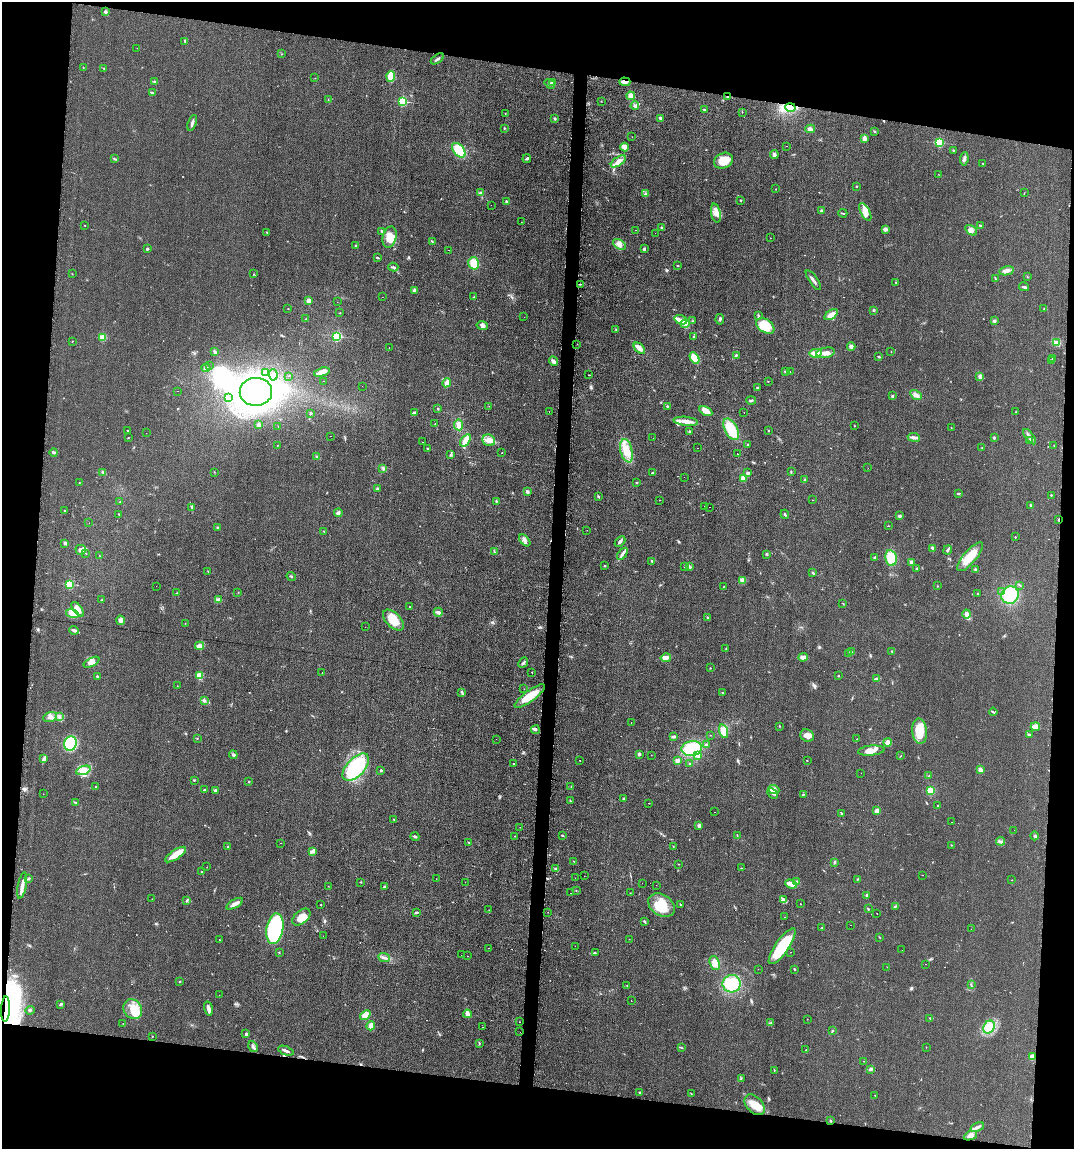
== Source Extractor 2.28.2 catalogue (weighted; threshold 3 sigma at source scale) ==
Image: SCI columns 118-4403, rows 1-4587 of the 4643 x 4587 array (HDU 1 of 3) = the unmasked area's bounding box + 8 px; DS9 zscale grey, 4 x 4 block average (1 PNG px = mean of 4 x 4 image px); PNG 1076 x 1151 px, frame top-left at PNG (2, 2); each listed source drawn as its Kron ellipse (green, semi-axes under 4 px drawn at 4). Shown black and unused: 17% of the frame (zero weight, under 2 of 3 exposures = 2% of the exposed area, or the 3 px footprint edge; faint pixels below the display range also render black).
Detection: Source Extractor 2.28.2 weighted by HDU 2 'WHT'. Background 0.0621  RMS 0.0099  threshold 0.0448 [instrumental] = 3 sigma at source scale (4.5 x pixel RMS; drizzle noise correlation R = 1.50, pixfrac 1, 0.05/0.05 arcsec/px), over >= 5 px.
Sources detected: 561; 1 too faint to see at this stretch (4 x 4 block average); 10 inside a brighter object's white glare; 41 cosmic-ray / hot-pixel residue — neither listed nor drawn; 7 coinciding with a brighter row at this scale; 17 inside a brighter listed object's ellipse — not listed separately; the other 485 listed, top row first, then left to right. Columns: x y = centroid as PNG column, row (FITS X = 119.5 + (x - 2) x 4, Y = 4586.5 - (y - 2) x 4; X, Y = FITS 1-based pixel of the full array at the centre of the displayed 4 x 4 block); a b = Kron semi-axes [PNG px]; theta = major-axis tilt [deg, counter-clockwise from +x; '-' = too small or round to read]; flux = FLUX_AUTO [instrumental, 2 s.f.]
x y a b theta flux
105 12 2 2 - 14
185 41 3 2 - 5.1
137 48 2 2 - 1.5
282 54 2 2 - 2
437 59 7 2 35 15
83 67 2 2 - 2.2
104 68 2 2 - 2.4
391 76 5 3 - 100
315 78 2 2 - 1.6
154 82 3 2 - 5.4
625 82 5 3 - 23
552 83 2 2 - 25
550 84 5 2 - 12
152 93 4 2 - 5.2
631 96 4 4 - 30
728 96 2 2 - 7.9
328 100 2 2 - 1.5
402 101 2 2 - 620
601 101 2 2 - 1.5
635 106 4 2 - 8.1
790 107 5 3 - 24
704 109 2 2 - 4
742 112 2 2 - 1.2
505 113 2 2 - 1.9
555 118 3 2 - 6
660 118 3 3 - 12
192 123 8 2 71 13
504 128 2 2 - 4.1
810 129 5 3 - 17
874 131 3 3 - 5.4
632 137 2 2 - 1.1
864 138 4 3 - 30
939 143 2 2 - 550
786 146 2 2 - 13
625 147 4 3 - 54
459 150 8 5 -50 140
953 150 2 2 - 3.2
774 155 4 3 - 15
114 159 4 2 - 5.2
527 159 4 2 - 7.5
964 159 7 2 84 13
618 161 8 4 35 36
723 161 10 7 24 100
983 163 2 2 - 2.3
939 174 2 2 - 1.1
856 186 2 2 - 3.9
776 189 2 2 - 1.7
481 193 3 2 - 6.2
1024 193 2 2 - 2.1
645 194 2 2 - 3.3
741 200 2 2 - 6.4
506 201 3 2 - 6.6
491 205 2 2 - 4.2
821 211 3 2 - 7.3
865 212 10 4 -63 46
716 213 9 5 -78 36
843 213 4 2 - 5.4
522 222 2 2 - 0.97
85 225 2 2 - 2
980 225 3 2 - 2.8
662 228 3 2 - 6.6
885 229 3 3 - 27
636 230 2 2 - 5.2
971 230 6 4 -35 23
381 231 2 2 - 6.8
267 232 2 2 - 2
655 233 2 2 - 3.7
390 237 11 6 76 81
770 238 2 2 - 1.3
432 241 3 2 - 2.5
619 244 7 4 -35 27
356 245 3 2 - 4.7
147 249 2 2 - 22
644 249 4 2 - 7
449 250 2 2 - 1.4
378 258 3 2 - 5.6
474 263 6 5 - 110
678 266 4 2 - 2.5
393 267 5 2 - 11
1006 271 7 4 13 23
72 274 2 2 - 1.8
254 274 2 2 - 1.8
1027 277 2 2 - 1.9
995 278 3 2 - 4.3
813 280 12 2 -54 19
896 282 2 2 - 3.8
580 284 3 2 - 3.8
1024 287 5 2 - 10
414 291 4 3 - 18
382 297 2 2 - 1.4
474 297 2 2 - 9.2
309 300 2 2 - 110
337 302 2 2 - 1.6
288 309 2 2 - 4.2
1044 309 3 2 - 3.2
874 310 2 2 - 6.6
340 313 2 2 - 2.7
831 315 7 3 34 55
758 316 4 2 - 6.9
524 317 2 2 - 3.1
305 319 2 2 - 1.6
720 319 5 2 - 10
681 320 6 4 -20 30
693 321 2 2 - 3.6
994 321 3 3 - 7.9
685 324 4 3 - 17
482 326 6 3 -12 15
765 326 10 6 -33 160
616 330 3 2 - 3.6
337 336 2 2 - 610
694 336 2 2 - 3
103 337 2 2 - 250
72 341 2 2 - 2.6
1057 343 4 4 - 18
577 344 2 2 - 1.3
851 346 4 4 - 16
389 347 2 2 - 1.3
639 348 7 3 -43 44
215 352 4 3 - 8.2
891 352 2 2 - 3.2
816 353 6 3 11 52
825 353 9 5 11 35
736 355 2 2 - 5
879 357 3 2 - 4.6
695 358 6 4 -62 99
1053 359 3 2 - 4.1
1051 360 2 2 - 2.3
553 361 5 3 - 18
210 366 2 2 - 2
206 368 4 2 - 13
322 372 8 4 16 44
785 372 4 2 - 4.2
790 372 2 2 - 2.7
265 373 2 2 - 5.7
273 375 6 2 -85 7.4
588 375 2 2 - 2.7
288 376 2 2 - 7.3
980 377 3 3 - 20
323 381 2 2 - 1.5
768 381 2 2 - 1.9
447 383 5 2 - 40
362 386 2 2 - 2.1
757 388 2 2 - 25
178 391 2 2 - 1.3
256 392 16 14 1 2000
916 395 6 4 -32 19
892 396 2 2 - 21
228 398 2 2 - 2.5
751 400 5 2 - 6.8
489 406 2 2 - 1.4
667 406 2 2 - 3.6
438 409 2 2 - 3.7
706 411 7 4 -29 41
549 412 2 2 - 4
744 412 2 2 - 2
1015 412 3 2 - 2.7
310 413 2 2 - 6.6
414 413 3 3 - 8.3
686 421 12 4 -6 45
435 424 2 2 - 3.4
258 425 2 2 - 67
458 425 5 4 - 30
855 426 2 2 - 2.2
278 427 2 2 - 1.5
951 428 2 2 - 1.8
731 429 12 6 -63 180
768 430 2 2 - 4
127 431 2 2 - 16
689 432 3 2 - 6.8
146 433 2 2 - 3.9
331 436 2 2 - 1
914 437 6 2 -7 28
1030 437 9 3 -54 20
128 438 2 2 - 2.3
653 438 2 2 - 1.2
994 438 2 2 - 7.9
465 440 7 4 54 68
489 440 6 5 - 46
1030 441 3 2 - 6.5
422 442 2 2 - 2.4
277 445 2 2 - 2.9
748 445 2 2 - 6.9
1054 445 2 2 - 1.3
982 447 2 2 - 2.5
427 448 2 2 - 8.5
697 448 2 2 - 1.5
626 451 12 6 -76 75
54 452 4 2 - 8.2
502 453 2 2 - 3
450 454 2 2 - 5.1
737 454 2 2 - 4.3
317 457 3 2 - 8.8
383 468 2 2 - 2.8
868 468 2 2 - 1.2
791 471 3 2 - 3.5
214 472 2 2 - 2.1
103 473 3 2 - 5
652 473 2 2 - 29
748 473 2 2 - 15
684 477 2 2 - 1.8
743 478 4 3 - 27
805 480 2 2 - 3.5
636 482 3 2 - 5.1
79 483 2 2 - 2.1
377 489 4 2 - 7.6
527 492 3 3 - 14
958 493 3 2 - 4.5
1051 495 2 2 - 4.7
598 496 2 2 - 5
660 500 2 2 - 2.5
813 500 2 2 - 1.5
496 501 2 2 - 4.3
120 502 2 2 - 3.8
1031 505 3 2 - 4.9
704 506 2 2 - 1.2
709 507 2 2 - 1.8
192 508 2 2 - 2
65 511 2 2 - 2.6
338 513 4 3 - 13
119 514 2 2 - 3.4
785 514 4 2 - 6.5
900 516 3 2 - 13
1059 520 2 2 - 38
89 523 2 2 - 1.1
888 526 2 2 - 2
217 528 4 2 - 4.7
587 530 2 2 - 0.85
324 531 2 2 - 3.3
1015 537 2 2 - 6.5
525 540 7 3 -48 21
620 542 6 3 46 12
65 543 3 2 - 6.4
932 548 3 2 - 9.9
81 550 5 5 - 22
948 550 4 2 - 8.1
494 552 2 2 - 3.7
86 553 2 2 - 2
622 554 7 2 52 17
767 554 3 2 - 5
100 556 2 2 - 3.3
970 557 18 6 50 130
875 558 3 2 - 9.8
891 558 8 5 -80 120
652 561 3 2 - 5.3
912 562 3 2 - 25
604 566 2 2 - 3.7
684 566 2 2 - 9.5
690 567 4 2 - 8.6
917 569 3 2 - 6.6
975 569 3 2 - 6.2
208 571 2 2 - 1.7
813 573 2 2 - 4.8
291 576 5 2 - 6
742 580 3 2 - 5.2
69 584 2 2 - 430
1020 585 3 2 - 3.6
156 586 2 2 - 1.1
724 586 2 2 - 2.1
937 586 2 2 - 2.6
1001 591 2 2 - 3.8
238 592 2 2 - 2
177 593 3 2 - 3.9
978 593 2 2 - 12
1010 595 9 8 - 230
101 600 2 2 - 2.1
218 600 3 2 - 9.4
843 603 2 2 - 2.1
409 607 2 2 - 3.1
78 609 8 4 -52 38
438 612 5 4 - 14
72 613 6 4 -15 33
967 614 4 3 - 29
708 618 3 2 - 4.6
121 620 5 3 - 16
393 620 13 7 -45 110
185 623 2 2 - 1.2
365 627 2 2 - 2.7
74 630 5 3 - 15
199 646 4 3 - 36
726 649 2 2 - 2.8
892 651 2 2 - 3.4
851 652 2 2 - 3.3
848 654 2 2 - 4.7
803 657 4 3 - 34
666 658 5 3 - 24
91 662 8 4 28 31
523 663 6 2 48 11
710 668 2 2 - 3
532 672 2 2 - 2.2
322 673 2 2 - 2
97 676 2 2 - 6.8
199 676 2 2 - 290
838 676 2 2 - 4.3
876 678 4 2 - 8.4
177 686 2 2 - 1.8
524 689 2 2 - 2.6
462 692 4 2 - 7.8
723 693 3 2 - 4.8
530 696 18 5 36 120
204 701 2 2 - 4.3
993 712 4 2 - 6.2
50 717 7 4 19 25
59 717 3 2 - 4.1
631 722 2 2 - 1.5
780 726 3 2 - 3.1
1035 726 5 3 - 44
535 730 4 2 - 9
724 731 7 4 -73 77
920 731 13 7 -86 120
1029 734 3 2 - 5.2
710 735 2 2 - 1.8
807 736 7 6 - 37
674 737 4 2 - 16
197 738 2 2 - 2.3
496 739 2 2 - 0.8
857 739 2 2 - 1.3
887 742 4 4 - 37
70 743 7 6 - 340
706 744 2 2 - 8.9
692 748 10 7 8 210
871 751 13 5 5 58
639 754 2 2 - 46
233 755 4 3 - 11
651 755 2 2 - 1.4
698 755 4 3 - 27
900 756 2 2 - 2.4
44 759 4 3 - 11
580 760 2 2 - 3.8
677 761 4 3 - 16
807 761 2 2 - 2.5
689 763 2 2 - 3.5
513 764 2 2 - 5.2
356 767 17 9 47 470
83 770 7 4 20 36
381 770 2 2 - 6.6
980 770 4 3 - 28
861 773 2 2 - 1.2
929 776 3 2 - 3.5
194 780 2 2 - 4.2
249 782 2 2 - 4.5
96 787 2 2 - 3.9
571 787 2 2 - 1.5
774 789 6 4 -20 25
204 790 2 2 - 6.2
215 791 2 2 - 75
931 791 4 4 - 76
773 793 6 3 -45 17
43 794 2 2 - 1.3
803 794 3 2 - 5.6
624 798 2 2 - 4.8
570 801 3 2 - 5.2
75 802 3 2 - 4.1
649 803 2 2 - 10
937 805 2 2 - 11
877 810 4 3 - 19
715 812 2 2 - 1.3
842 814 3 2 - 3.8
394 819 2 2 - 3.2
952 822 2 2 - 1.2
699 826 3 3 - 12
520 827 2 2 - 1
1014 830 2 2 - 2.9
562 835 3 2 - 5.2
737 835 2 2 - 3.3
515 836 3 2 - 2.4
1035 836 4 2 - 7.7
415 837 4 2 - 8.1
1001 841 4 2 - 10
468 842 2 2 - 3.4
281 843 2 2 - 3.2
951 845 2 2 - 2.9
228 846 2 2 - 14
673 846 2 2 - 1.8
313 851 3 2 - 7.8
176 854 12 4 34 72
574 861 2 2 - 2.7
835 862 4 2 - 4.3
679 864 2 2 - 1.6
207 867 2 2 - 1.5
741 868 2 2 - 2.3
556 869 3 2 - 14
202 872 2 2 - 6.3
923 875 2 2 - 14
584 876 2 2 - 1
29 878 3 2 - 3.8
575 878 2 2 - 4.9
436 879 2 2 - 2.6
858 879 2 2 - 3.2
1012 880 2 2 - 1.9
361 882 2 2 - 2.1
465 882 2 2 - 1.6
797 882 4 3 - 8.6
642 883 2 2 - 6.8
791 884 6 3 -21 58
22 885 13 3 79 41
656 885 2 2 - 1.2
328 886 2 2 - 1.4
384 887 3 2 - 7.1
576 890 2 2 - 2.2
571 893 2 2 - 1.5
630 893 2 2 - 1.5
867 895 3 2 - 5.2
152 899 2 2 - 1.4
783 899 4 2 - 12
187 900 3 2 - 4.4
235 904 9 3 30 28
800 904 2 2 - 1.8
321 905 2 2 - 2
661 905 14 10 -33 170
680 905 2 2 - 4.6
895 906 3 2 - 4.6
868 909 3 2 - 5.5
489 910 2 2 - 1.3
416 912 3 2 - 9.1
548 912 2 2 - 1
877 913 2 2 - 4.2
301 917 10 6 39 62
785 917 2 2 - 2.3
644 921 4 2 - 6.5
851 925 2 2 - 0.98
822 927 2 2 - 2.3
275 929 15 8 80 710
971 929 2 2 - 13
323 936 2 2 - 9.4
879 937 3 2 - 3
629 939 2 2 - 1.2
219 940 2 2 - 2.7
575 946 2 2 - 0.92
782 946 21 6 55 280
488 948 2 2 - 1.5
902 950 2 2 - 3.1
791 952 2 2 - 1.1
279 953 2 2 - 2.3
595 953 2 2 - 3.1
461 955 2 2 - 1.8
467 956 2 2 - 3.6
384 957 6 2 -24 11
715 963 7 4 -69 65
926 964 2 2 - 9.4
887 967 2 2 - 1.1
758 969 2 2 - 1.7
794 969 3 2 - 3.5
180 981 2 2 - 13
732 984 9 8 - 200
627 985 2 2 - 1.7
971 985 3 2 - 4.7
219 995 2 2 - 2.8
631 1001 2 2 - 2.5
61 1004 3 2 - 7.5
5 1009 13 3 87 220
133 1009 10 9 - 140
208 1009 7 3 -77 27
30 1010 5 2 - 8.7
467 1014 4 2 - 37
365 1015 6 4 38 43
930 1018 2 2 - 3.4
807 1019 2 2 - 1.1
519 1022 2 2 - 2
123 1023 2 2 - 1.2
770 1023 2 2 - 3.6
371 1026 4 3 - 57
483 1027 2 2 - 2.2
989 1027 7 5 56 90
833 1031 2 2 - 3.2
520 1032 2 2 - 2.9
246 1034 2 2 - 13
152 1036 2 2 - 2.3
479 1043 2 2 - 4.8
253 1047 6 2 -58 13
681 1047 3 2 - 4.2
926 1047 2 2 - 1.5
806 1050 2 2 - 2.4
286 1051 8 2 -21 18
1032 1057 3 3 - 52
864 1061 2 2 - 2.1
870 1069 3 2 - 12
774 1070 2 2 - 3.1
741 1078 2 2 - 2.6
640 1092 3 2 - 5
691 1094 2 2 - 2.1
875 1095 2 2 - 2.8
755 1105 12 8 -47 79
830 1121 2 2 - 4.2
977 1127 7 3 27 21
970 1136 7 4 23 38
Overlapping masked pixels (flux is a lower limit): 4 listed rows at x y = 625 82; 728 96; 1059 520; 5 1009
Diffuse or blended objects may show on this block-average render without a row.